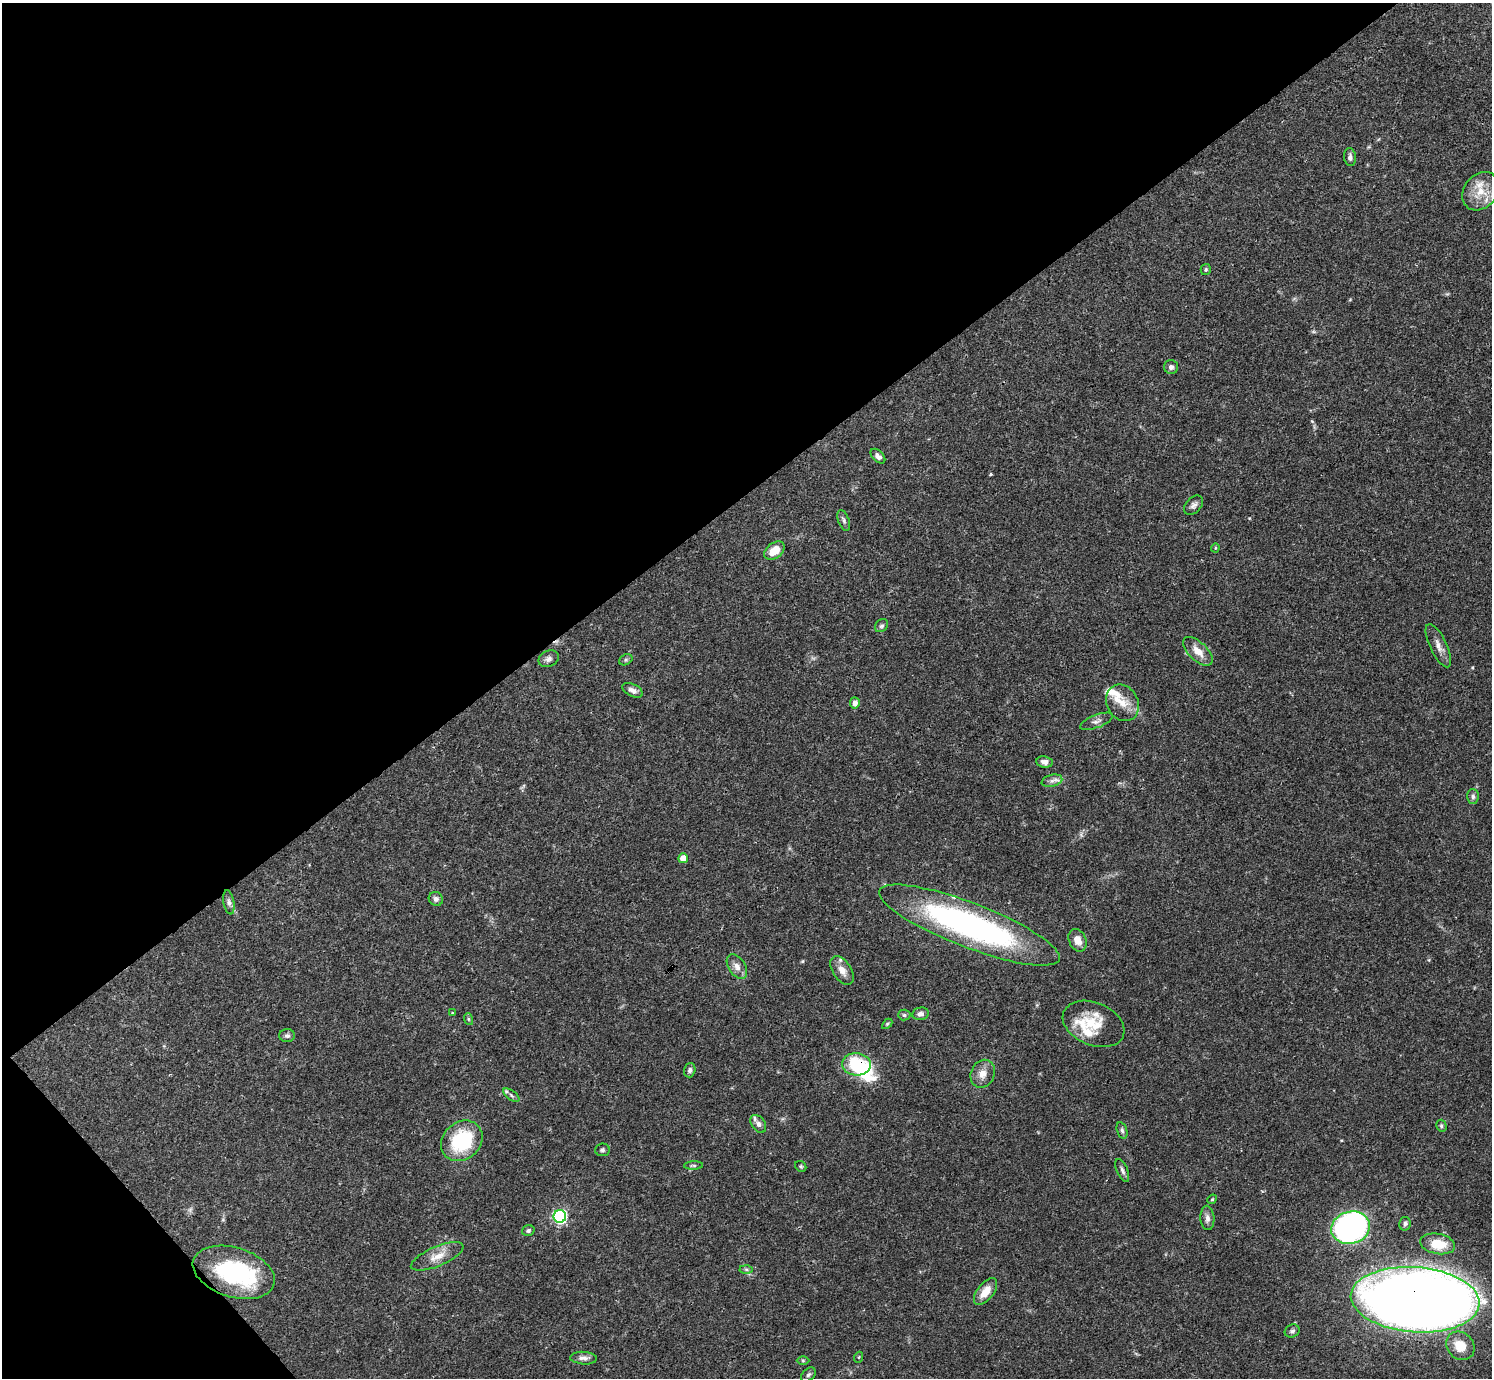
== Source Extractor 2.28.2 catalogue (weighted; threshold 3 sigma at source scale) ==
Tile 5 of 4 x 4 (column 1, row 2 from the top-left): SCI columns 1-1490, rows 2909-4284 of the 5961 x 5958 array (HDU 1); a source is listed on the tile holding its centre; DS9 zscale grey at full resolution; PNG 1494 x 1380 px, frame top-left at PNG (2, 3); each listed source drawn as its Kron ellipse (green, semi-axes under 4 px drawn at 4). Shown black and unused: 38% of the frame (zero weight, under 3 of 4 exposures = <1% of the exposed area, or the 3 px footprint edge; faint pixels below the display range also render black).
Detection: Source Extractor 2.28.2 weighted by HDU 2 'WHT'; one run over the whole footprint, this tile lists its part. Background 0.0407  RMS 0.0027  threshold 0.0119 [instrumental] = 3 sigma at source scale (4.5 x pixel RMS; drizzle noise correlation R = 1.50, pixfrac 1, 0.05/0.05 arcsec/px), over >= 5 px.
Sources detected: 73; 1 inside a brighter object's white glare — neither listed nor drawn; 7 inside a brighter listed object's ellipse — not listed separately; the other 65 listed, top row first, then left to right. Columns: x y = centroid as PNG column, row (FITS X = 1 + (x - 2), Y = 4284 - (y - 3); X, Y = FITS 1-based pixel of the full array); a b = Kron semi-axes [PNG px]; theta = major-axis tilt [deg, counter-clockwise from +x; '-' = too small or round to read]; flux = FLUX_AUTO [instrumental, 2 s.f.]
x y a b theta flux
1350 157 9 6 -83 0.81
1481 191 21 16 51 5.7
1206 270 6 5 - 0.41
1171 367 7 7 - 0.94
878 456 9 5 -45 1
1194 505 11 7 46 1.1
844 520 11 5 -70 0.76
1215 548 4 4 - 0.27
774 551 11 7 38 4
882 626 7 5 43 0.56
1438 646 23 8 -64 2.1
1198 651 18 9 -44 3.3
549 659 10 8 24 1.1
626 660 7 5 30 0.46
633 690 11 6 -26 1.3
855 703 5 5 - 1.4
1122 703 19 15 -61 4.4
1096 721 17 6 20 1.3
1045 762 8 6 -8 1.2
1052 781 10 6 14 1.2
1473 797 7 6 - 0.72
683 858 5 4 - 4.1
436 899 7 7 - 0.91
229 902 12 5 -79 0.91
969 925 96 22 -21 78
1077 940 11 8 -67 2.5
737 966 13 8 -55 1.8
842 970 16 9 -56 2.1
453 1013 3 3 - 0.35
920 1014 8 6 10 1.1
904 1015 6 5 - 0.48
468 1019 6 4 -71 0.33
887 1024 6 3 45 0.33
1094 1024 32 21 -23 8.8
287 1036 8 6 0 0.77
856 1064 14 11 -5 15
690 1070 7 5 74 0.75
983 1074 14 12 66 2.5
511 1095 9 4 -36 0.73
758 1124 10 6 -55 1
1441 1126 6 5 - 0.46
1122 1130 8 5 -73 0.62
462 1141 22 18 39 18
602 1150 7 6 - 0.61
694 1166 9 4 2 0.5
801 1166 6 5 - 0.39
1122 1170 12 5 -67 0.86
1212 1199 5 4 - 0.31
560 1216 6 6 - 55
1207 1218 12 7 -87 1.2
1405 1224 7 5 78 0.62
1351 1228 19 16 16 80
528 1230 6 5 - 0.57
1438 1244 17 10 -10 5.8
437 1256 28 9 23 3.7
746 1269 6 4 -1 0.44
234 1272 42 25 -17 28
986 1291 16 8 51 3.5
1415 1300 64 32 -4 600
1292 1331 8 6 26 0.72
1460 1346 15 13 -46 5.2
859 1357 5 3 - 0.26
584 1358 13 6 -4 1.3
803 1361 6 4 -1 0.36
808 1375 8 6 40 0.65
Overlapping masked pixels (flux is a lower limit): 4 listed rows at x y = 969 925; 856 1064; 234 1272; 1415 1300